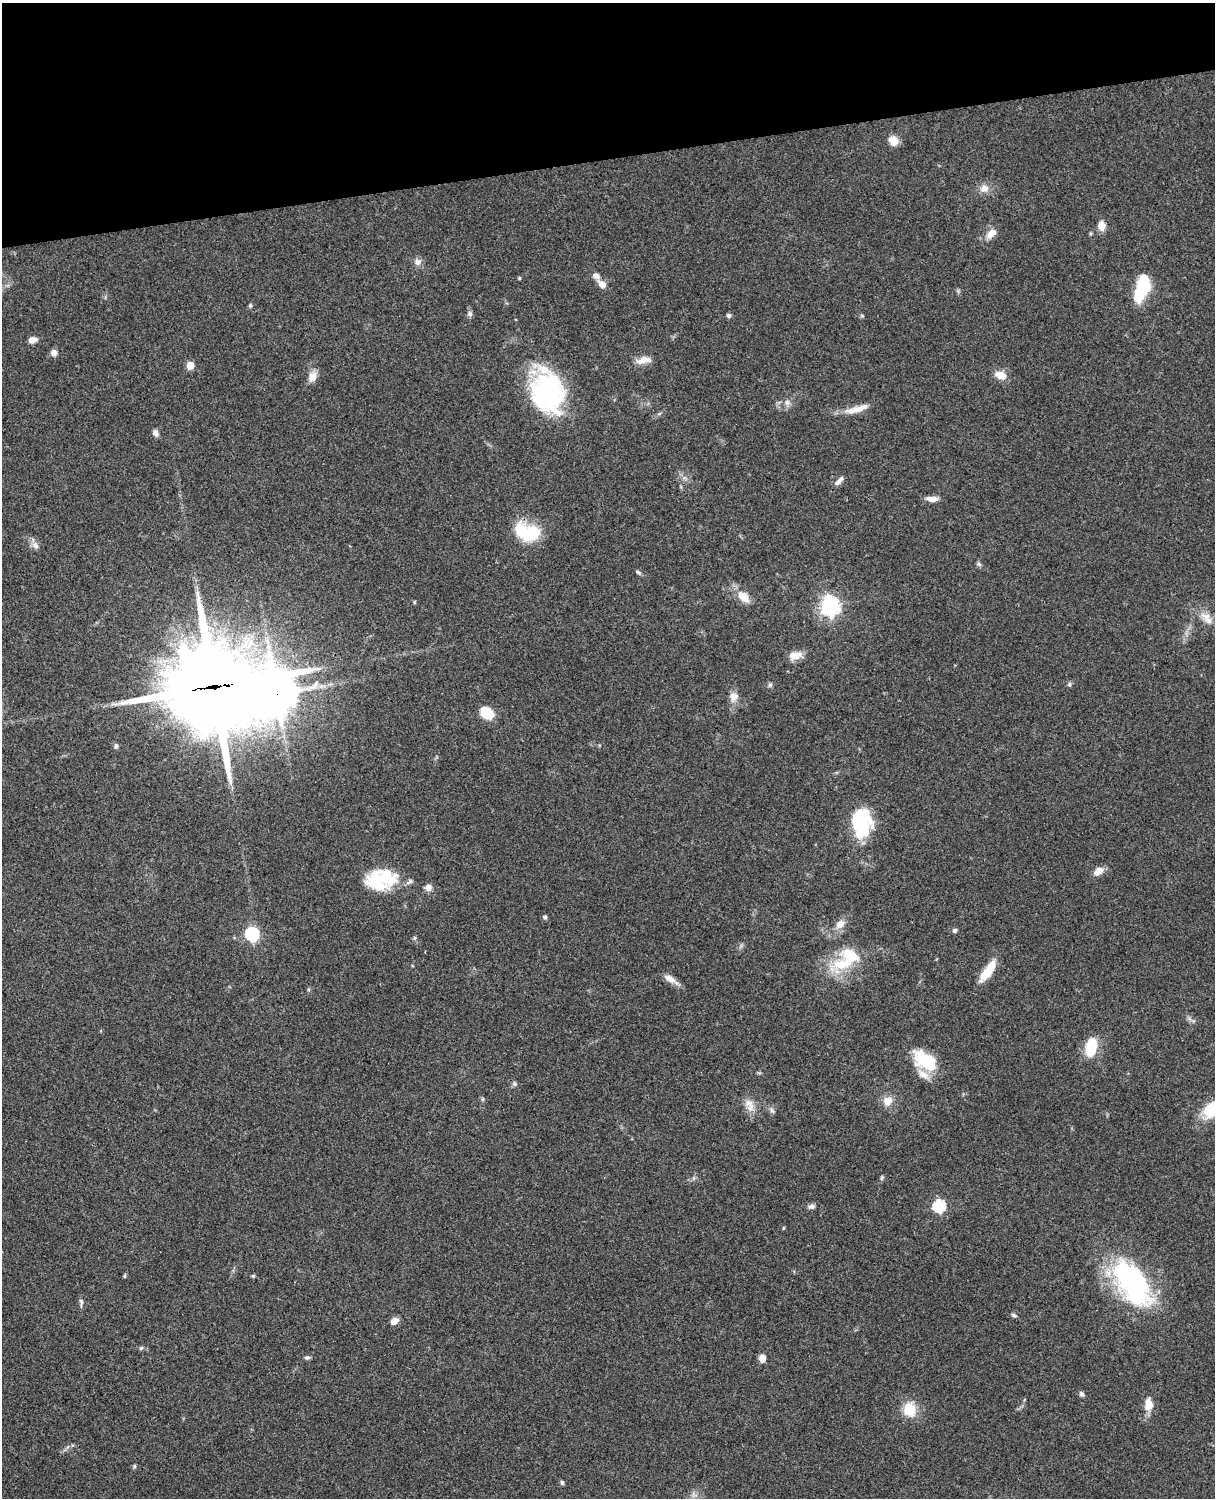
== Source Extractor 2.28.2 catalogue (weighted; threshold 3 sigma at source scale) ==
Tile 3 of 4 x 3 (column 3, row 1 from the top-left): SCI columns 2545-3757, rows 3268-4763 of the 5088 x 4927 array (HDU 1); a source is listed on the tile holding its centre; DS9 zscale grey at full resolution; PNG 1217 x 1500 px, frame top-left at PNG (2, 3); no overlay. Shown black and unused: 10% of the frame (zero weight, under 3 of 4 exposures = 6% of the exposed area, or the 3 px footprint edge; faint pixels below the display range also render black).
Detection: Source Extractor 2.28.2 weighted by HDU 2 'WHT'; one run over the whole footprint, this tile lists its part. Background 0.103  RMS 0.0064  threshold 0.0288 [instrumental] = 3 sigma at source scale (4.5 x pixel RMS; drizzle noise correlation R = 1.50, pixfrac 1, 0.05/0.05 arcsec/px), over >= 5 px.
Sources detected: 88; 4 inside a brighter object's white glare — not listed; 3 inside a brighter listed object's ellipse — not listed separately; the other 81 listed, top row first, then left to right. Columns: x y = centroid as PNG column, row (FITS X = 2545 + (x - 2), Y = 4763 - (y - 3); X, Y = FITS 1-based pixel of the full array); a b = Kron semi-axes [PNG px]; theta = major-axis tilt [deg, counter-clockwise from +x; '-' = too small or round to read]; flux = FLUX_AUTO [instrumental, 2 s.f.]
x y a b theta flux
893 140 12 10 -48 6.1
984 189 11 9 15 5.2
1101 226 10 8 86 6.1
991 233 16 9 47 5.8
418 262 10 9 - 3.2
596 276 10 7 -21 3.1
519 278 4 4 - 0.72
602 284 9 6 -48 6.1
1142 287 22 9 68 55
250 305 6 5 - 0.92
470 314 8 7 - 1.7
729 316 6 6 - 1.4
862 316 6 4 -19 0.78
32 340 9 6 16 4.1
54 353 9 8 - 2.6
644 360 21 8 10 6.2
190 365 5 5 - 16
1000 375 13 8 -18 7.4
312 377 13 9 69 5.7
547 391 48 34 -84 83
787 402 9 7 -45 2.7
857 409 33 8 16 8.4
156 433 8 6 -54 2.9
839 481 15 6 47 2.9
932 499 15 6 -3 4.1
528 533 25 14 -17 42
35 545 12 7 -51 3.2
978 564 7 5 -40 1.3
638 572 8 4 -35 1.2
744 597 20 12 -41 8.4
414 602 4 4 - 0.78
829 606 7 7 - 310
1206 617 17 10 -28 6.4
795 656 18 10 10 6.4
1069 684 6 6 - 1.3
770 685 7 5 45 1.2
314 686 24 7 39 6.7
213 687 35 30 3 8500
277 694 14 12 75 1400
734 697 14 11 68 4.8
487 713 15 10 -29 13
116 746 7 6 - 1.5
862 820 33 21 78 41
1098 871 13 8 34 5
381 879 36 22 10 35
428 887 9 8 - 3.3
545 917 5 4 - 1.5
840 924 13 9 40 6
955 930 5 5 - 1.7
252 934 6 6 - 95
415 938 6 4 89 1
841 964 28 15 -3 21
987 971 29 9 55 13
670 979 20 7 -33 5.1
1190 1019 7 4 -70 1.5
1091 1047 19 10 79 23
925 1059 27 18 -14 24
515 1084 6 6 - 1.3
483 1099 6 4 -90 0.81
887 1101 13 12 - 6.6
750 1105 21 10 -63 6.6
1213 1109 22 15 33 26
772 1111 9 5 -62 1.5
882 1178 6 5 - 1
812 1206 8 6 1 2.1
939 1206 6 6 - 72
783 1228 5 3 - 0.57
125 1276 6 3 81 0.75
253 1276 5 4 - 0.97
1133 1282 64 36 -61 100
81 1303 13 4 -86 1.8
1014 1315 7 5 -28 1.3
394 1321 9 6 35 4.7
141 1348 6 4 44 0.87
307 1358 7 5 1 1.3
762 1358 7 6 - 5.3
1081 1394 6 5 - 1.8
1149 1405 15 9 87 8.1
910 1409 16 14 -81 15
134 1466 6 4 70 0.98
562 1483 6 5 - 1
Overlapping masked pixels (flux is a lower limit): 2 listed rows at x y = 213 687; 277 694
Isophote crosses this tile's border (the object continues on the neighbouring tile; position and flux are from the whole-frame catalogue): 1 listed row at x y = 1213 1109